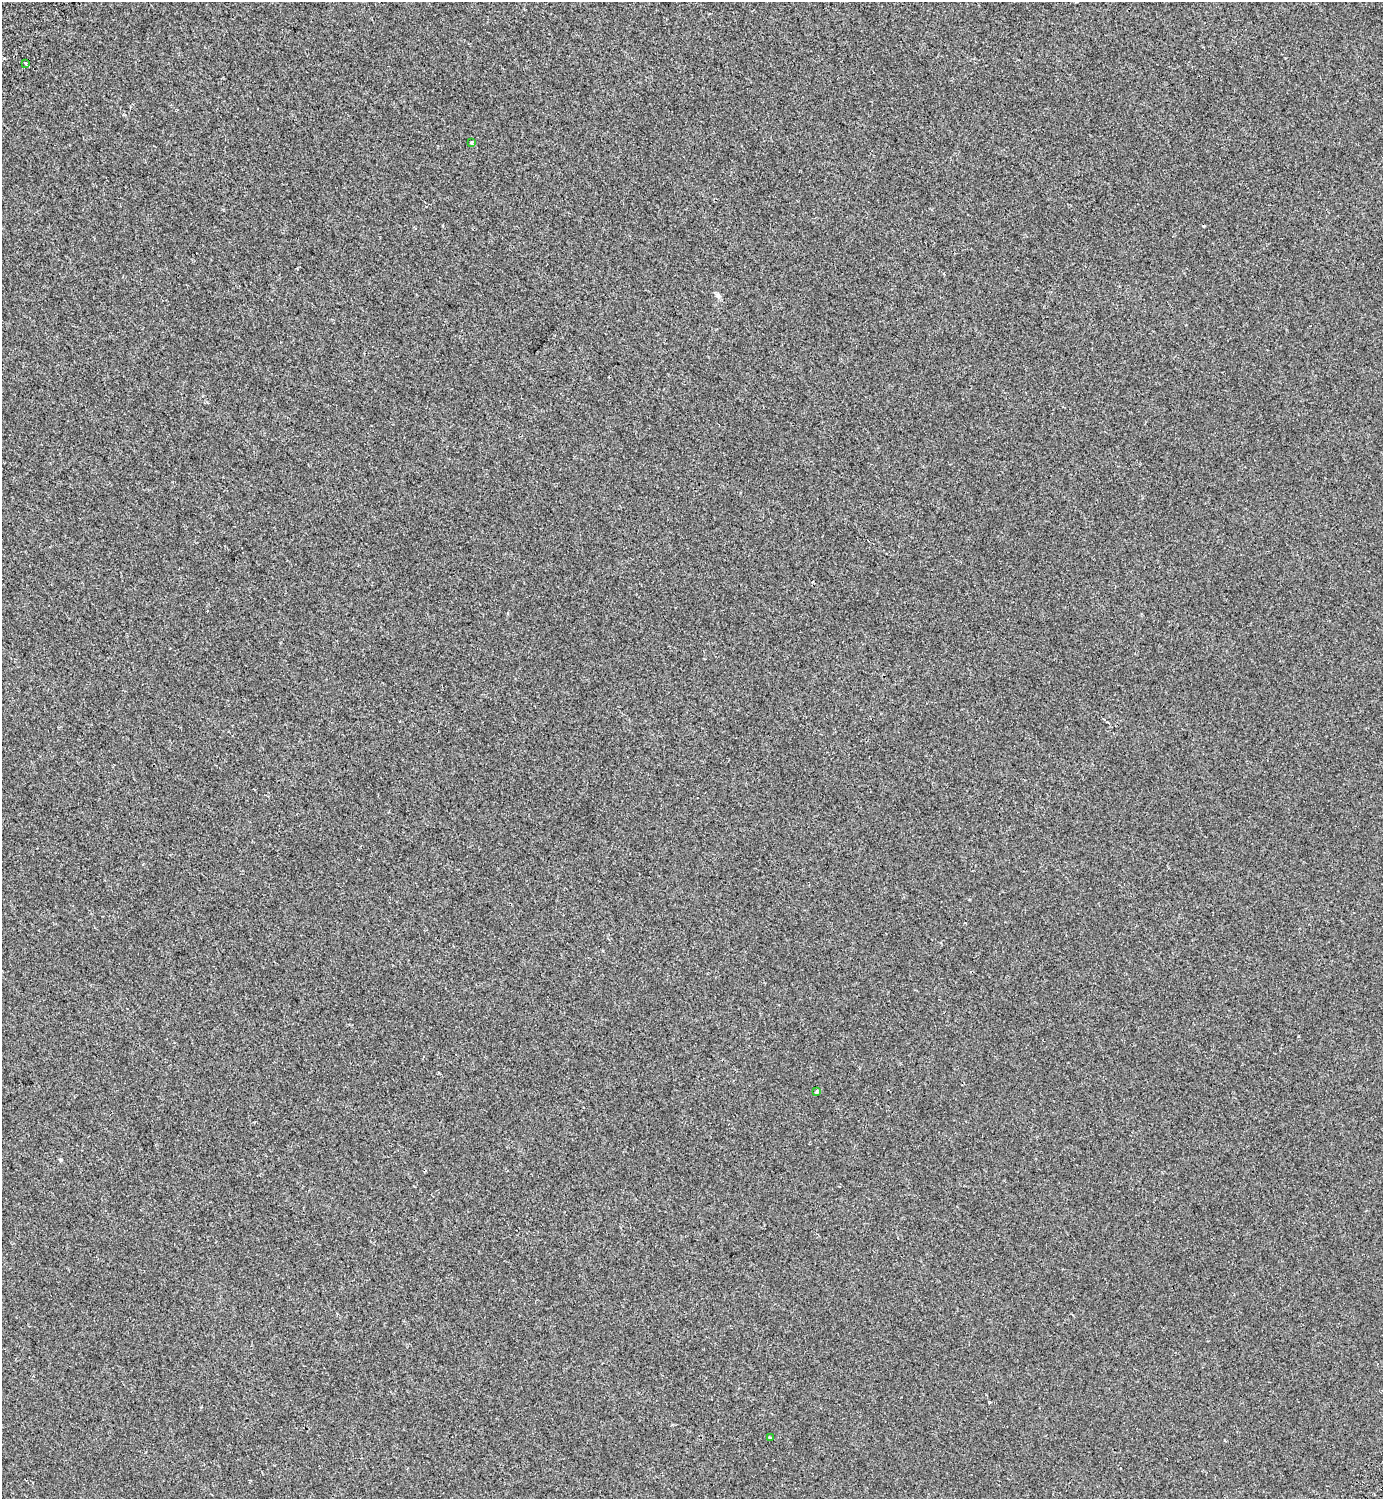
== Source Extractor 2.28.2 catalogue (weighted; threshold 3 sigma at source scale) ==
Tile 11 of 4 x 4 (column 3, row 3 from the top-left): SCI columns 3148-4528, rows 1602-3098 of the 6232 x 6203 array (HDU 1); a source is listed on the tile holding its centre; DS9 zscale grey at full resolution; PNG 1385 x 1501 px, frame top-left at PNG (2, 2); each listed source drawn as its Kron ellipse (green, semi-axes under 4 px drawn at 4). Shown black and unused: <1% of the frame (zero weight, under 2 of 3 exposures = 7% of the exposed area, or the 3 px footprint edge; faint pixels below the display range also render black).
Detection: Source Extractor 2.28.2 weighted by HDU 2 'WHT'; one run over the whole footprint, this tile lists its part. Background -3.76e-04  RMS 0.0046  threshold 0.0205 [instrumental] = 3 sigma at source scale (4.5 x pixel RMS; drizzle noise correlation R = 1.50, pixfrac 1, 0.0396/0.0396 arcsec/px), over >= 5 px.
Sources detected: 6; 2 cosmic-ray / hot-pixel residue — neither listed nor drawn; the other 4 listed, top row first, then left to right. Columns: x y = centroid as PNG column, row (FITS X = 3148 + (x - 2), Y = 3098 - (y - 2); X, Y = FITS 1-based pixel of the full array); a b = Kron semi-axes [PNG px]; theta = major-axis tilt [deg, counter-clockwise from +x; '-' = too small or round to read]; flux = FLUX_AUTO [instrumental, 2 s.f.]
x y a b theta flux
25 63 4 2 - 0.53
472 143 4 3 - 0.77
817 1091 3 3 - 1.5
770 1438 3 3 - 3.2